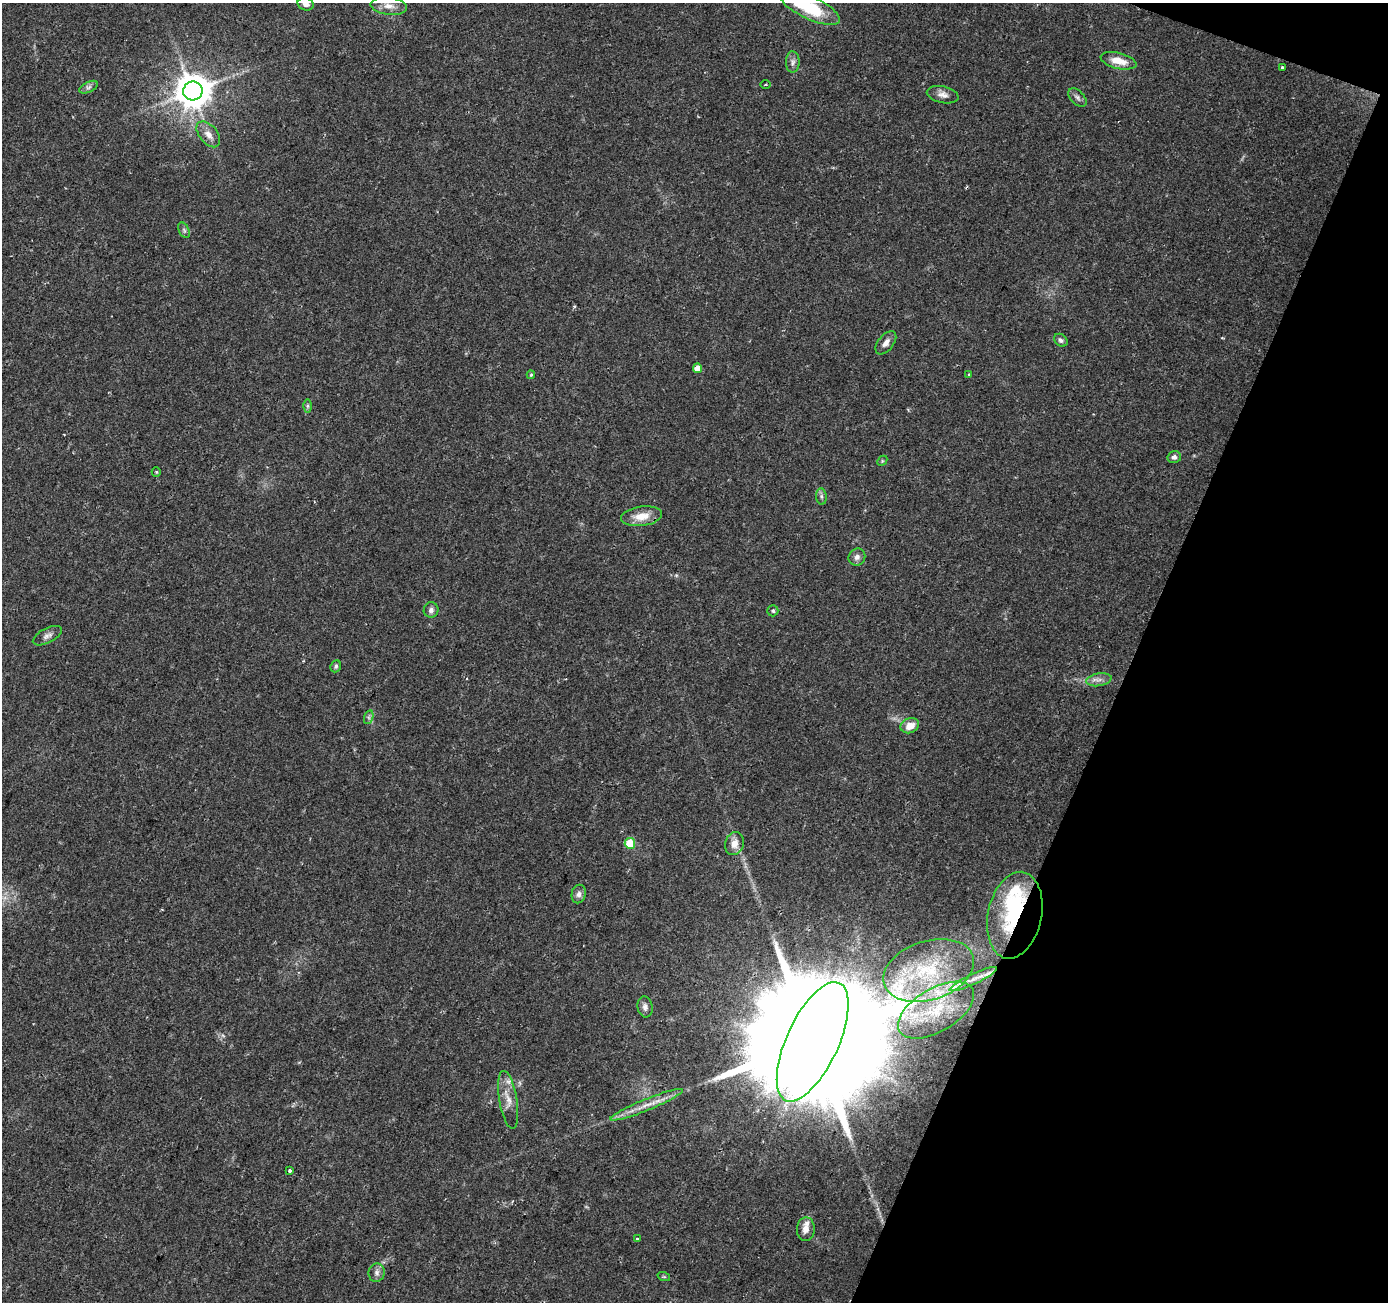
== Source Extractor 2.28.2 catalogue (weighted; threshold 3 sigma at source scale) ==
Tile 8 of 4 x 4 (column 4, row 2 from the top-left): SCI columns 4159-5544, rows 2810-4109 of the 5551 x 5684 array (HDU 1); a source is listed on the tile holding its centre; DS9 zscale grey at full resolution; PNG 1390 x 1304 px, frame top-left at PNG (2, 3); each listed source drawn as its Kron ellipse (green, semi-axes under 4 px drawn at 4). Shown black and unused: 19% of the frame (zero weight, under 2 of 3 exposures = <1% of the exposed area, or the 3 px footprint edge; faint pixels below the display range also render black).
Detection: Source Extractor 2.28.2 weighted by HDU 2 'WHT'; one run over the whole footprint, this tile lists its part. Background 0.0336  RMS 0.0034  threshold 0.0155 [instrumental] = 3 sigma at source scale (4.5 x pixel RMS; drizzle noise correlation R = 1.50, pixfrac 1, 0.0396/0.0396 arcsec/px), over >= 5 px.
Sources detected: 56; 1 inside a brighter object's white glare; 1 cosmic-ray / hot-pixel residue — neither listed nor drawn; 6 inside a brighter listed object's ellipse — not listed separately; the other 48 listed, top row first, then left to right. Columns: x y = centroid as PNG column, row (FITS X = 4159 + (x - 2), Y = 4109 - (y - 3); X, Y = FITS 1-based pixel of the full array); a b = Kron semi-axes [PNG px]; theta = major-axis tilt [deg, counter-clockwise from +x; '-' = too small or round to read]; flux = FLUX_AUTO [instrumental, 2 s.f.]
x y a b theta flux
306 4 8 6 -15 1.8
389 6 18 8 -7 3.4
810 8 32 11 -25 21
1118 61 18 8 -14 5.5
793 62 11 7 89 1.4
1282 68 4 3 - 1.8
765 85 5 3 - 0.4
89 87 10 5 26 1.1
193 91 9 9 - 780
943 95 16 8 -12 2.2
1077 98 11 6 -45 1.3
208 134 15 9 -50 2.9
184 230 8 5 -65 0.73
1061 340 7 5 -40 0.92
886 343 13 7 51 2.1
697 368 4 4 - 3.6
531 375 4 4 - 0.4
969 375 4 3 - 0.51
307 406 6 4 90 0.61
1174 457 7 6 - 1.2
882 461 6 4 47 0.47
156 472 5 4 - 0.42
821 496 8 5 -84 0.91
642 516 21 9 8 5.4
857 557 9 8 - 1.5
431 610 7 7 - 1.3
773 611 5 5 - 0.66
47 636 16 7 27 1.8
336 666 6 5 - 0.7
1099 680 13 6 9 1.8
369 717 7 4 72 0.8
910 726 9 7 21 4.2
630 843 5 5 - 13
734 843 12 9 76 3.3
579 894 9 7 78 1.5
1015 915 44 27 78 26
929 970 47 29 18 28
973 979 26 5 25 3.8
645 1007 10 7 -81 1.5
936 1010 42 21 31 22
813 1042 64 26 65 27000
508 1100 29 9 -80 4.3
647 1105 39 5 22 5.3
290 1171 3 3 - 4.1
806 1229 12 9 88 2.7
637 1239 3 3 - 0.7
377 1273 9 8 - 1.5
664 1277 6 4 -18 0.48
Overlapping masked pixels (flux is a lower limit): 2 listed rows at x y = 1015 915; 813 1042
Isophote crosses this tile's border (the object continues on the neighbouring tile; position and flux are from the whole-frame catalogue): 2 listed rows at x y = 306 4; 810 8